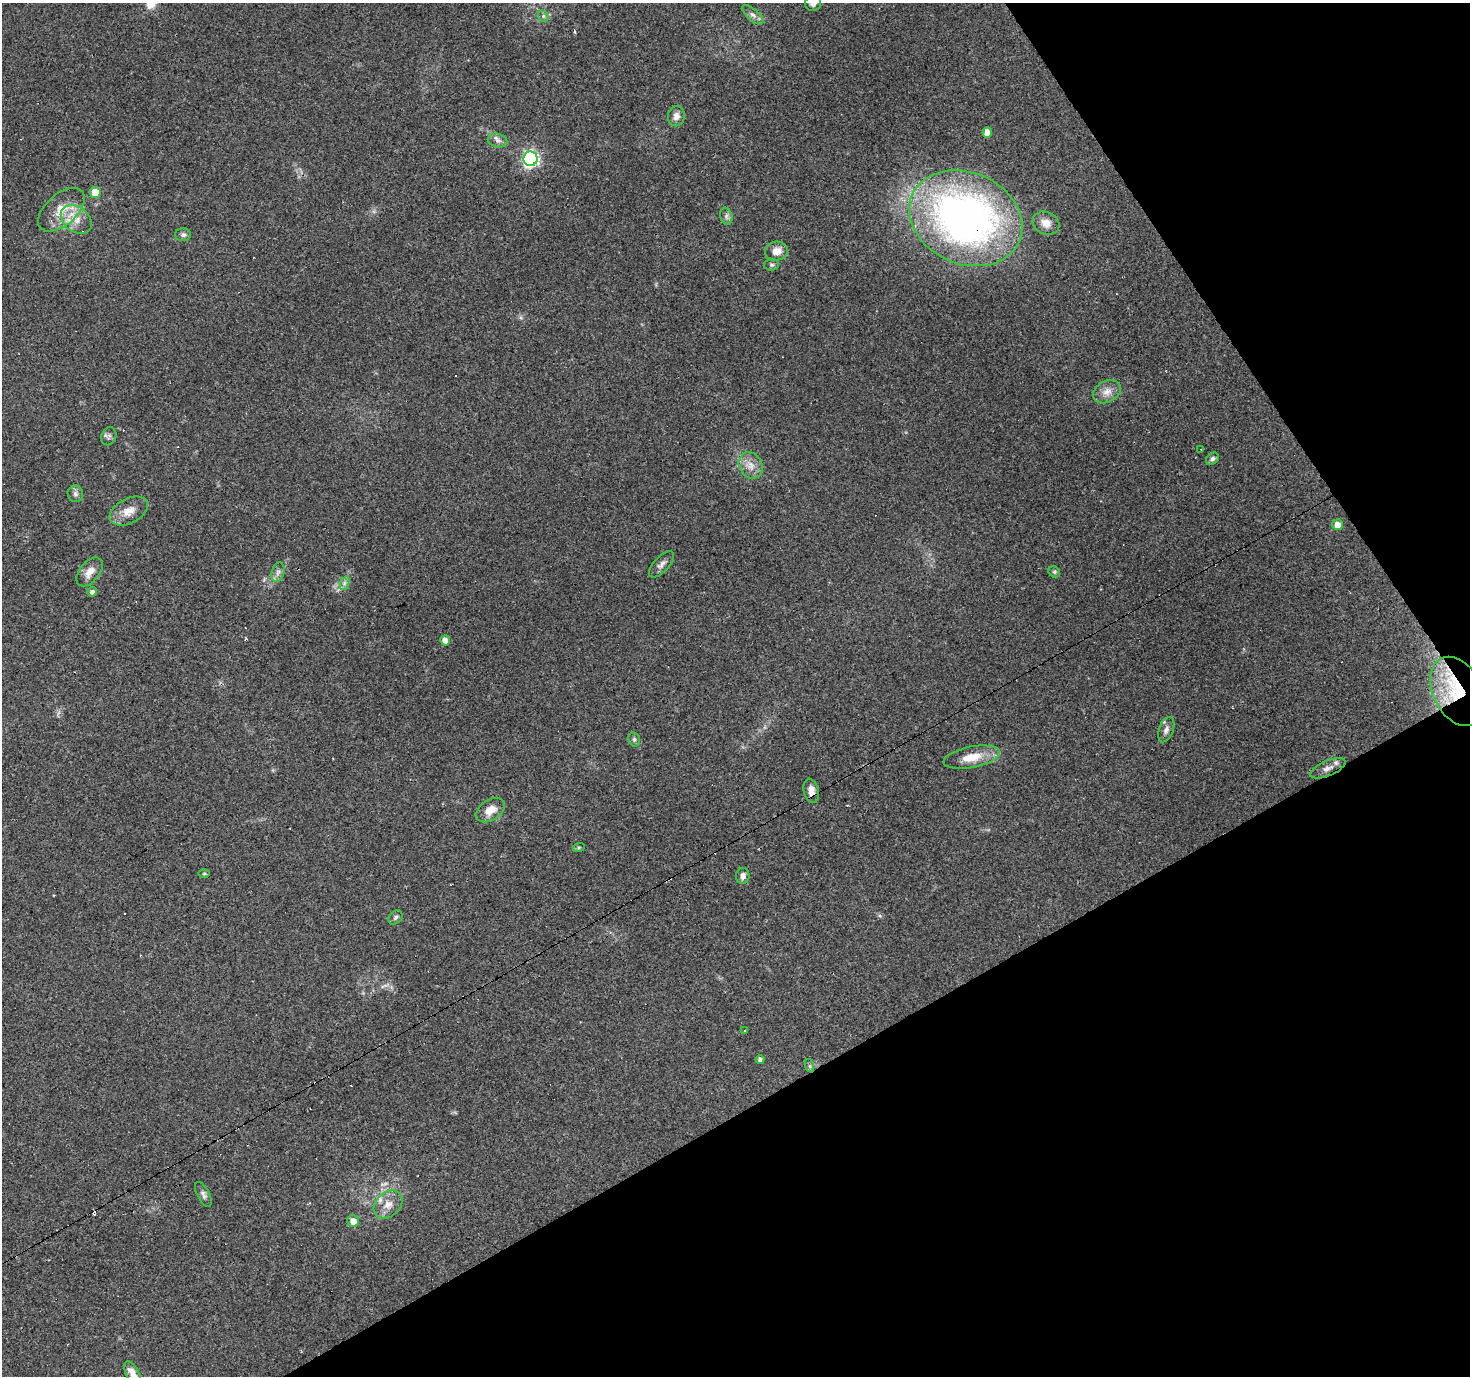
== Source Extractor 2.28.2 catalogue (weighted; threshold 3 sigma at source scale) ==
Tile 12 of 4 x 4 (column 4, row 3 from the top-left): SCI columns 4407-5874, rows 1549-2922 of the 5874 x 5782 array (HDU 1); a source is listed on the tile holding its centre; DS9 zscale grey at full resolution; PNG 1472 x 1378 px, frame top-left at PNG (2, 3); each listed source drawn as its Kron ellipse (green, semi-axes under 4 px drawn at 4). Shown black and unused: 28% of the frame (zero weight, under 3 of 4 exposures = <1% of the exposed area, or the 3 px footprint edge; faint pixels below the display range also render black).
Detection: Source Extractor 2.28.2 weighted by HDU 2 'WHT'; one run over the whole footprint, this tile lists its part. Background 0.256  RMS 0.0082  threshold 0.0369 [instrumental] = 3 sigma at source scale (4.5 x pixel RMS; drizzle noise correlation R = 1.50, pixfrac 1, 0.0396/0.0396 arcsec/px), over >= 5 px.
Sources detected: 64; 12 cosmic-ray / hot-pixel residue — neither listed nor drawn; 3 inside a brighter listed object's ellipse — not listed separately; the other 49 listed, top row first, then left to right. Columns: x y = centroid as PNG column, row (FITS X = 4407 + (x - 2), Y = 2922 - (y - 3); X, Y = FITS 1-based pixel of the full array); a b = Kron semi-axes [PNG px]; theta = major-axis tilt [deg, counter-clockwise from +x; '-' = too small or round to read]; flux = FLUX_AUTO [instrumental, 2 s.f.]
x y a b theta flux
813 3 8 7 - 4.1
753 15 13 5 -41 3.4
543 16 6 4 -48 1.6
676 116 10 8 78 5
987 133 5 4 - 6.9
497 140 10 6 -14 3.2
530 159 7 7 - 210
95 192 5 5 - 14
61 210 28 15 41 19
726 216 8 6 -74 2.5
966 218 58 45 -24 440
76 219 17 12 -37 12
1046 223 14 11 -28 8
183 235 7 6 - 2.5
776 251 11 9 4 8
772 265 7 5 0 1.7
1107 392 15 10 29 7.4
109 436 9 7 66 2.6
1201 449 2 2 - 0.65
1212 459 7 5 43 2.2
751 465 14 11 -60 7.9
75 494 8 7 - 2.9
129 511 20 12 27 11
1338 525 5 5 - 9.9
661 564 16 7 47 4
89 572 17 9 50 7.7
278 572 10 6 75 3.2
1054 572 6 5 - 1.4
345 583 7 4 70 2.1
92 592 5 4 - 2.7
445 640 5 5 - 5.9
1458 691 37 24 -63 38
1166 730 13 7 69 3.8
634 739 7 5 -75 1.6
972 757 28 10 11 17
1328 768 19 7 23 6.3
811 791 12 7 -76 6.9
490 810 16 10 33 10
579 847 6 4 18 1
204 873 5 3 - 0.93
743 876 8 6 81 3.4
395 917 8 6 47 2
745 1030 3 2 - 1.6
760 1060 4 4 - 2.8
810 1066 7 4 -71 1.3
203 1194 13 6 -63 2.9
388 1204 16 12 42 9.6
353 1221 6 5 - 6
133 1375 15 6 -65 8.9
Overlapping masked pixels (flux is a lower limit): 4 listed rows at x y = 966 218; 1458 691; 1328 768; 811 791
Isophote crosses this tile's border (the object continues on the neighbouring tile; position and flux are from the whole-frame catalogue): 2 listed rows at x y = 813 3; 133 1375